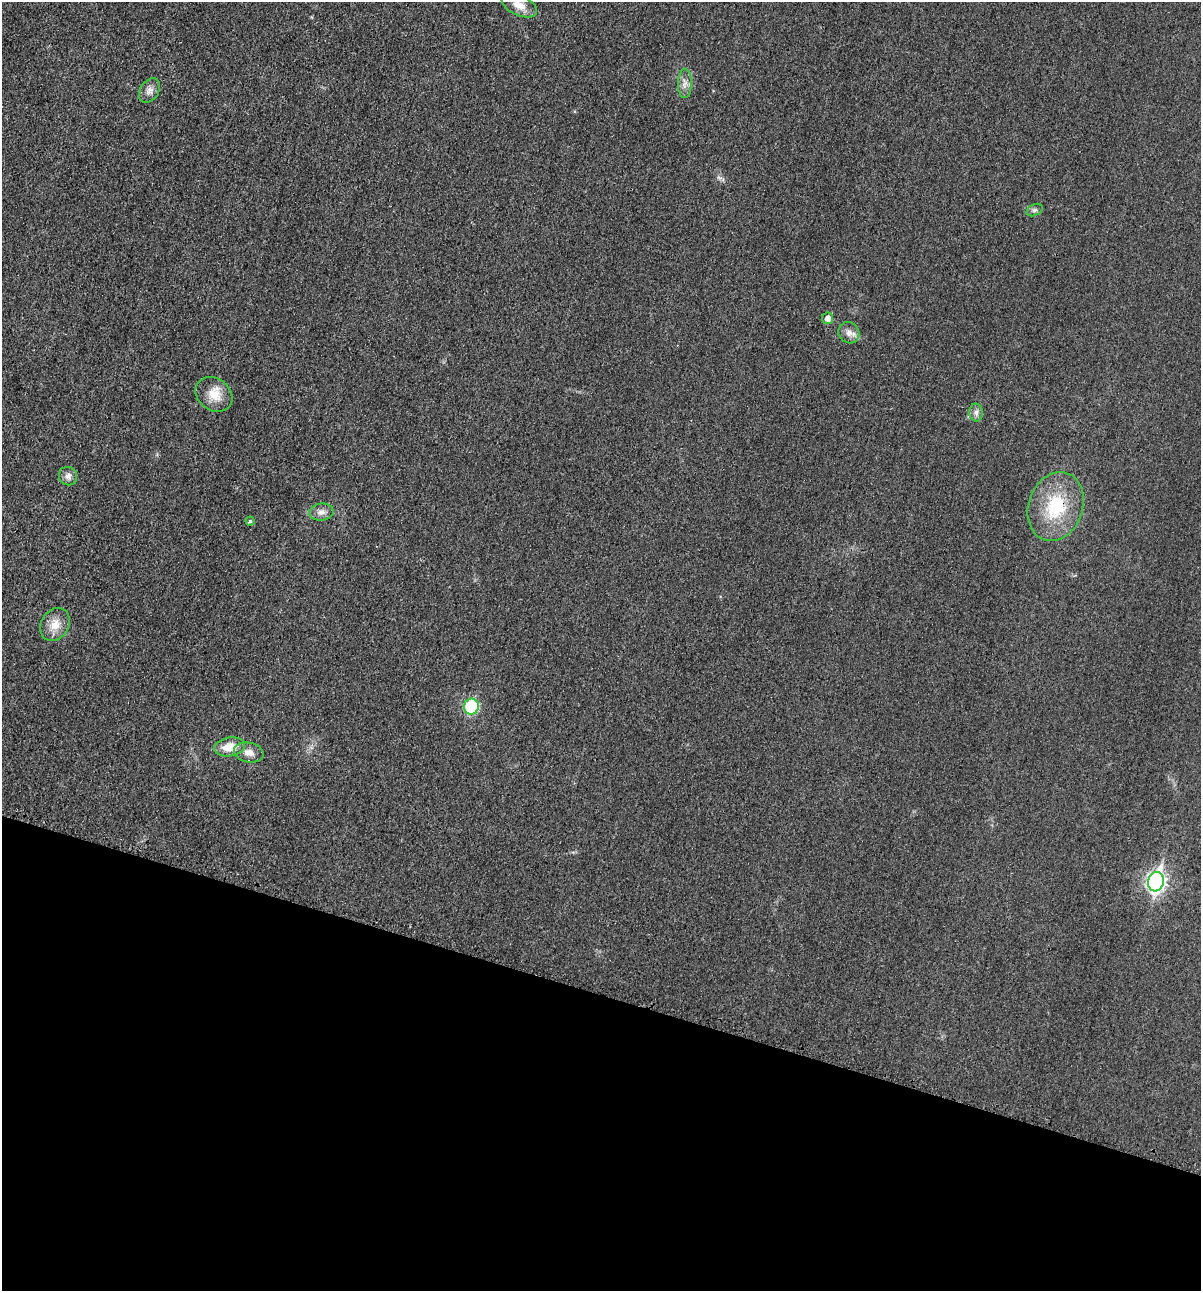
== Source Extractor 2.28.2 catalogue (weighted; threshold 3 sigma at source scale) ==
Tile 15 of 4 x 4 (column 3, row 4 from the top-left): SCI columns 2543-3741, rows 19-1307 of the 5206 x 5195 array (HDU 1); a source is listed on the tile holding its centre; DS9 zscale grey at full resolution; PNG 1203 x 1293 px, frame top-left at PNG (2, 2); each listed source drawn as its Kron ellipse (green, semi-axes under 4 px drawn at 4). Shown black and unused: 23% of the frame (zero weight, under 3 of 4 exposures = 2% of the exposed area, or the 3 px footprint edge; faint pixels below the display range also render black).
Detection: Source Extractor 2.28.2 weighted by HDU 2 'WHT'; one run over the whole footprint, this tile lists its part. Background 0.0289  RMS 0.0059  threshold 0.0264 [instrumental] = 3 sigma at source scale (4.5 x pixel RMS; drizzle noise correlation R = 1.50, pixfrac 1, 0.05/0.05 arcsec/px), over >= 5 px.
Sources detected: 17; all 17 listed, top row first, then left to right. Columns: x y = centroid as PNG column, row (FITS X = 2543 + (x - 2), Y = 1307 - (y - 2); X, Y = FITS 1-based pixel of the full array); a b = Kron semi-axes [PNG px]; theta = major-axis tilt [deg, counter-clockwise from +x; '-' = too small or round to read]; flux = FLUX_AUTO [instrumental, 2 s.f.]
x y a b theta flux
519 5 19 10 -25 7
685 83 15 7 89 3.5
150 91 13 9 57 3.7
1035 210 8 5 26 1.5
828 318 6 5 - 4.1
849 333 11 10 - 3.8
214 394 20 16 -37 10
976 413 9 6 -89 2.3
68 476 9 9 - 2.9
1056 506 35 27 71 35
321 512 12 8 7 3.5
250 521 4 4 - 0.96
55 624 17 13 59 8.1
471 706 8 7 - 36
230 747 15 9 9 10
249 753 15 10 -12 5.1
1156 882 10 8 73 230
Overlapping masked pixels (flux is a lower limit): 1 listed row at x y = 1056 506
Isophote crosses this tile's border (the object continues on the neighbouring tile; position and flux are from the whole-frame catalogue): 1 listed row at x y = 519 5